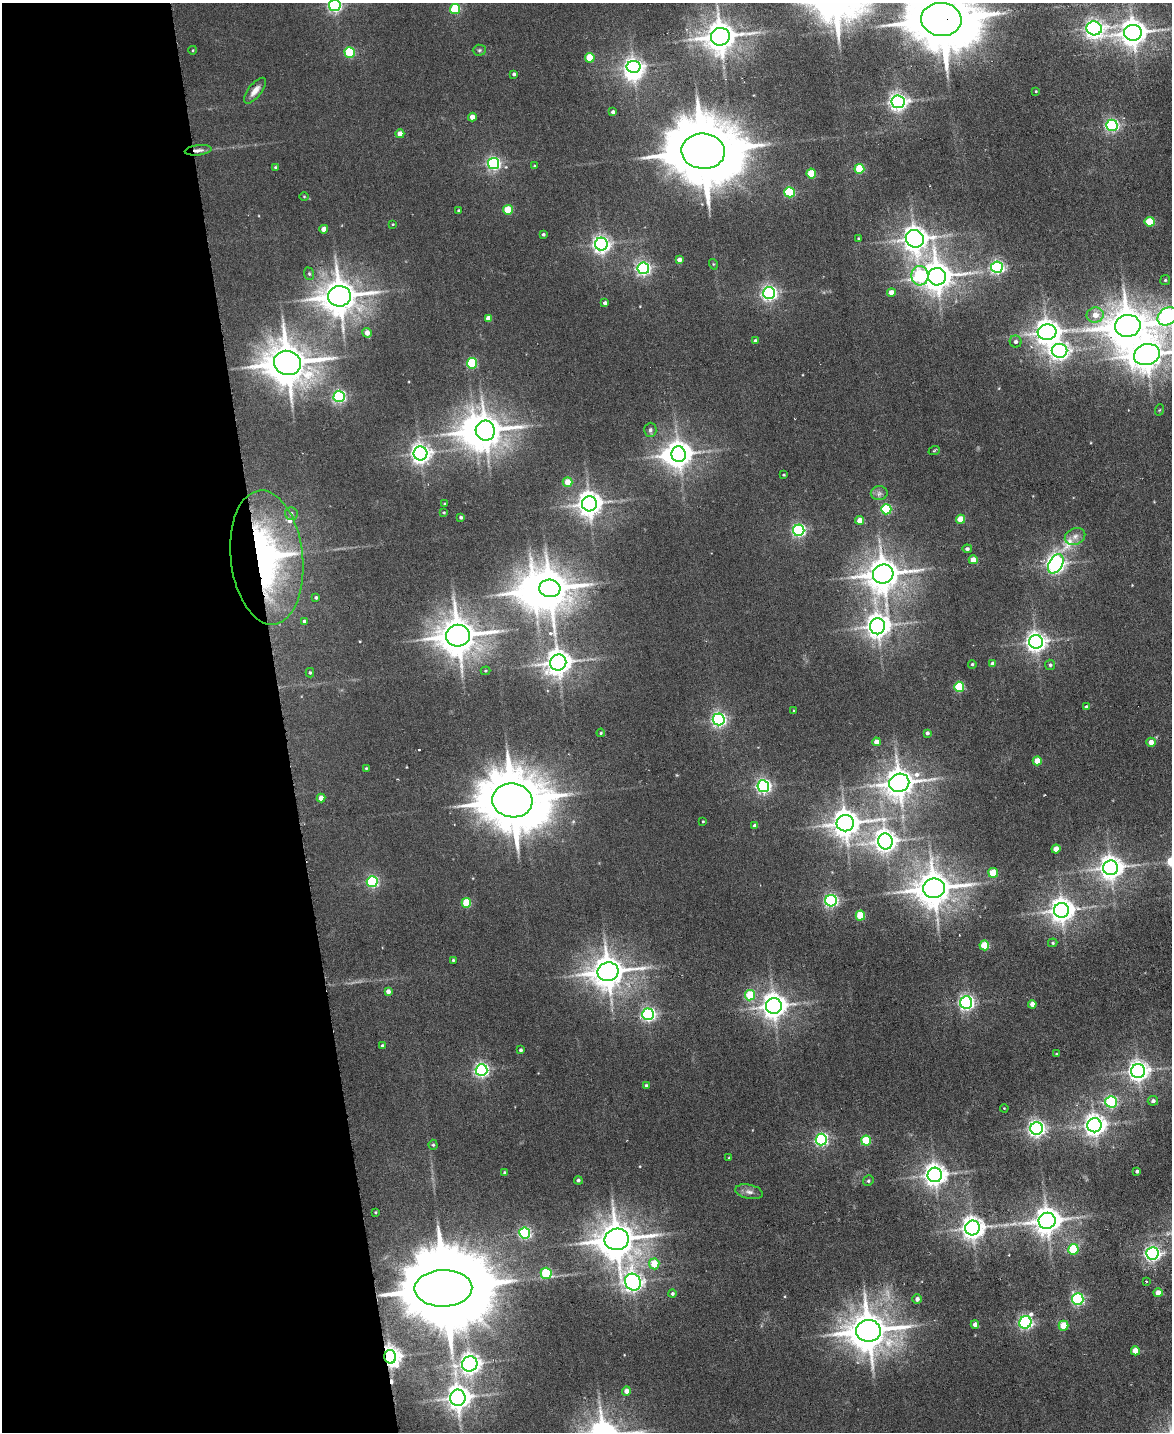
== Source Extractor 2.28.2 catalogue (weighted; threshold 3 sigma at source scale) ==
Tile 5 of 4 x 3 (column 1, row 2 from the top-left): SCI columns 1-1170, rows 1668-3097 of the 4681 x 4658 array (HDU 1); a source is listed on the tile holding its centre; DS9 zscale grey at full resolution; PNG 1174 x 1434 px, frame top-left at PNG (2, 3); each listed source drawn as its Kron ellipse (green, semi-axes under 4 px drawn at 4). Shown black and unused: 24% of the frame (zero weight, under 3 of 6 exposures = <1% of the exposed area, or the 3 px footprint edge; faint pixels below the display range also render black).
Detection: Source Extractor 2.28.2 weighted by HDU 2 'WHT'; one run over the whole footprint, this tile lists its part. Background 0.00663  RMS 0.0082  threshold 0.0334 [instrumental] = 3 sigma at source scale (4.09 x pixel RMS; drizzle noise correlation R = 1.36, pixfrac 0.8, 0.05/0.05 arcsec/px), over >= 5 px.
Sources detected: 189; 5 inside a brighter object's white glare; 2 cosmic-ray / hot-pixel residue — neither listed nor drawn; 1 inside a brighter listed object's ellipse — not listed separately; the other 181 listed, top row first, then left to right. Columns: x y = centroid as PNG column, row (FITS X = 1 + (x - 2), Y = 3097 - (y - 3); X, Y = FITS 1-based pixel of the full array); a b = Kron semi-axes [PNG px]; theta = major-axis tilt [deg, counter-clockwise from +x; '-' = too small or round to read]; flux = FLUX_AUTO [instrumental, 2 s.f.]
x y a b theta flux
335 5 6 6 - 180
455 9 5 5 - 48
941 19 20 16 -6 7300
1094 28 8 7 - 380
1133 33 9 8 - 1000
720 37 9 9 - 1500
193 50 4 3 - 0.61
479 50 6 5 - 1.3
350 52 5 5 - 55
590 58 5 4 - 23
633 67 7 6 - 360
514 74 4 3 - 1.5
255 91 15 6 52 5.4
1036 91 4 3 - 0.67
898 102 6 6 - 360
613 112 4 3 - 1.9
472 117 4 4 - 6.4
1112 125 5 5 - 170
400 134 4 4 - 7.2
198 150 13 5 6 3.6
703 151 22 17 -5 8600
493 163 6 5 - 170
534 166 4 4 - 0.68
275 167 4 4 - 1
859 169 5 5 - 34
811 174 5 5 - 25
790 192 5 5 - 62
304 197 5 3 - 0.7
458 210 3 3 - 0.84
508 210 5 5 - 24
1150 222 5 4 - 30
393 224 4 3 - 0.69
324 229 4 4 - 7.8
543 234 4 4 - 1.3
858 238 3 3 - 0.66
915 239 9 8 - 880
601 244 6 6 - 350
679 260 4 4 - 4
713 264 5 3 - 0.74
997 267 6 6 - 170
643 268 6 6 - 190
309 274 6 5 - 1.4
920 276 10 8 -87 68
937 277 9 9 - 1300
1165 280 5 5 - 1
891 292 4 4 - 6.4
769 293 6 6 - 260
339 296 11 10 - 2000
605 303 4 4 - 2.4
1095 315 8 7 - 8
1167 316 11 8 37 260
488 318 4 4 - 5.7
1128 326 13 11 10 2600
1047 332 9 8 - 840
367 333 5 4 - 5.9
755 340 4 4 - 1.3
1016 342 6 5 - 2.2
1059 351 8 7 - 330
1147 354 13 10 17 1400
287 363 13 12 - 2700
472 363 5 5 - 56
339 396 6 5 - 150
1159 410 6 3 70 0.84
650 430 7 6 - 2.2
485 431 10 9 - 1500
934 451 6 3 20 0.8
420 453 7 7 - 460
679 454 8 7 - 900
784 475 3 2 - 0.66
567 482 5 5 - 11
879 493 8 7 - 2.8
445 504 3 3 - 0.93
589 504 7 7 - 790
886 509 5 5 - 60
444 513 4 3 - 0.74
291 514 6 6 - 2.4
461 517 3 3 - 1.7
961 519 4 4 - 16
859 520 4 4 - 7.1
799 530 5 5 - 160
1075 536 11 8 25 4.3
967 549 4 4 - 2
267 557 67 36 -84 230
973 560 4 4 - 8.1
1056 564 10 6 60 360
883 574 10 9 - 1700
550 588 10 8 -5 1800
316 598 3 3 - 1.2
304 621 4 4 - 1.5
877 626 8 7 - 780
458 636 12 11 - 2200
1036 642 7 7 - 480
558 662 8 8 - 920
972 664 4 3 - 1.1
993 664 4 4 - 4.4
1050 665 5 5 - 1.4
485 671 5 4 - 0.87
310 673 4 4 - 1.1
959 687 5 5 - 48
1086 707 4 3 - 1.5
794 711 3 3 - 0.81
719 719 6 6 - 220
601 733 4 3 - 0.81
927 733 4 4 - 1.8
876 742 4 4 - 6.5
1151 742 5 4 - 6.3
1037 761 4 4 - 13
366 768 3 3 - 0.66
899 783 10 9 - 1300
763 786 6 6 - 230
321 798 4 4 - 6.8
512 800 20 17 -7 6000
703 821 3 2 - 0.64
845 823 9 8 - 1100
755 826 4 4 - 3.3
885 841 8 7 - 620
1056 849 4 4 - 10
1111 868 7 7 - 730
993 873 5 4 - 23
372 882 5 5 - 110
934 888 11 10 - 2000
831 901 6 5 - 180
466 903 5 4 - 31
1061 910 7 7 - 800
860 915 5 4 - 30
1053 943 5 4 - 0.98
984 945 5 5 - 28
453 960 3 3 - 0.86
608 972 10 9 - 1600
388 991 4 4 - 3.5
750 995 5 5 - 27
966 1002 6 6 - 250
1032 1004 4 4 - 6.8
774 1006 8 7 - 840
648 1014 6 6 - 190
382 1045 4 3 - 1.1
521 1050 3 3 - 1.6
1056 1054 3 3 - 0.94
481 1070 6 6 - 200
1138 1071 7 7 - 520
646 1085 4 3 - 1.1
1153 1101 5 5 - 2.2
1111 1102 6 5 - 110
1004 1108 4 3 - 0.55
1094 1125 7 7 - 580
1037 1128 6 6 - 320
821 1139 6 5 - 150
866 1141 5 5 - 34
433 1145 5 4 - 1.2
729 1157 4 2 - 0.52
1137 1171 3 3 - 1.7
505 1172 4 4 - 0.95
935 1175 7 7 - 640
578 1180 4 4 - 1.5
868 1181 5 5 - 1.4
749 1192 14 7 -12 3.9
375 1212 3 2 - 0.65
1047 1221 8 8 - 1000
972 1228 7 7 - 660
525 1233 5 5 - 120
617 1239 12 10 10 2200
1073 1249 5 5 - 39
1152 1253 6 6 - 250
654 1264 5 5 - 17
546 1273 5 5 - 57
1146 1281 4 3 - 0.58
633 1282 9 7 -56 440
443 1288 29 18 1 19000
1158 1293 4 4 - 8.5
672 1294 4 4 - 1.5
917 1299 4 4 - 3.1
1078 1299 6 5 - 130
1025 1322 6 6 - 190
975 1324 4 4 - 4.4
1064 1326 5 5 - 22
868 1331 12 11 - 2500
1135 1351 4 4 - 12
390 1357 6 6 - 520
470 1364 8 7 - 530
626 1391 4 4 - 4.7
458 1398 8 7 - 760
Overlapping masked pixels (flux is a lower limit): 5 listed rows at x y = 941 19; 198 150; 267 557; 443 1288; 390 1357
Isophote crosses this tile's border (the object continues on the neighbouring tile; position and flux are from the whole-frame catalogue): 4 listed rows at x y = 335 5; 941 19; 1167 316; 1147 354